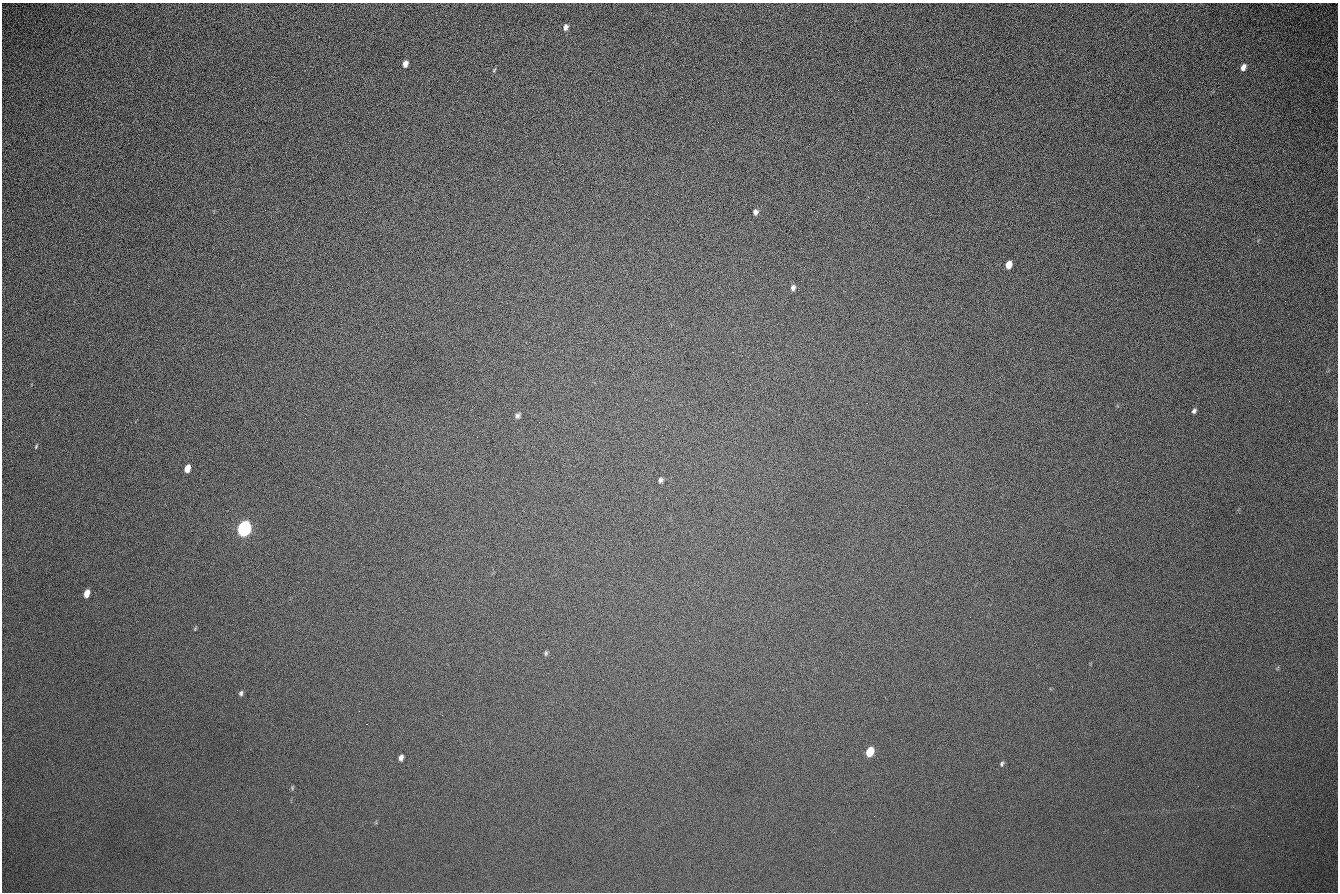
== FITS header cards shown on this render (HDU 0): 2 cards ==
NAXIS1  =                 1336 / length of data axis 1
NAXIS2  =                  890 / length of data axis 2

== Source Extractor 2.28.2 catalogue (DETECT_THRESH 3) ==
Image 1336 x 890 px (HDU 0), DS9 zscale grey, 1 PNG px = 1 image px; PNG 1340 x 894 px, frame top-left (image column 1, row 890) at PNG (2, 3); no overlay
Background 261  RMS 23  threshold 67.7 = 3 sigma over >= 5 px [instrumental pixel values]
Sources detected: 22; all 22 listed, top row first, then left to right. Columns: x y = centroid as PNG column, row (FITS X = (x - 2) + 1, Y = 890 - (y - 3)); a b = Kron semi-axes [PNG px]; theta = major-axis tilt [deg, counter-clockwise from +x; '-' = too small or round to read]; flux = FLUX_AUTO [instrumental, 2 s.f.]
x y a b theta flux
566 27 7 5 75 5500
405 64 6 5 - 8700
1243 67 7 5 63 8300
494 70 6 3 47 1600
755 212 6 5 - 4800
1009 265 6 5 - 15000
793 288 7 6 - 4500
1289 401 2 2 - 970
1194 411 6 5 - 3600
517 416 8 6 51 4100
36 446 6 4 64 1900
187 468 7 5 73 16000
661 480 5 5 - 3800
244 528 8 6 72 660000
87 593 7 4 72 18000
546 653 7 5 77 2500
241 693 7 5 75 3200
367 724 3 2 - 1300
869 752 7 5 66 37000
401 758 6 4 73 5400
1002 764 7 5 77 2700
292 788 6 3 73 1800